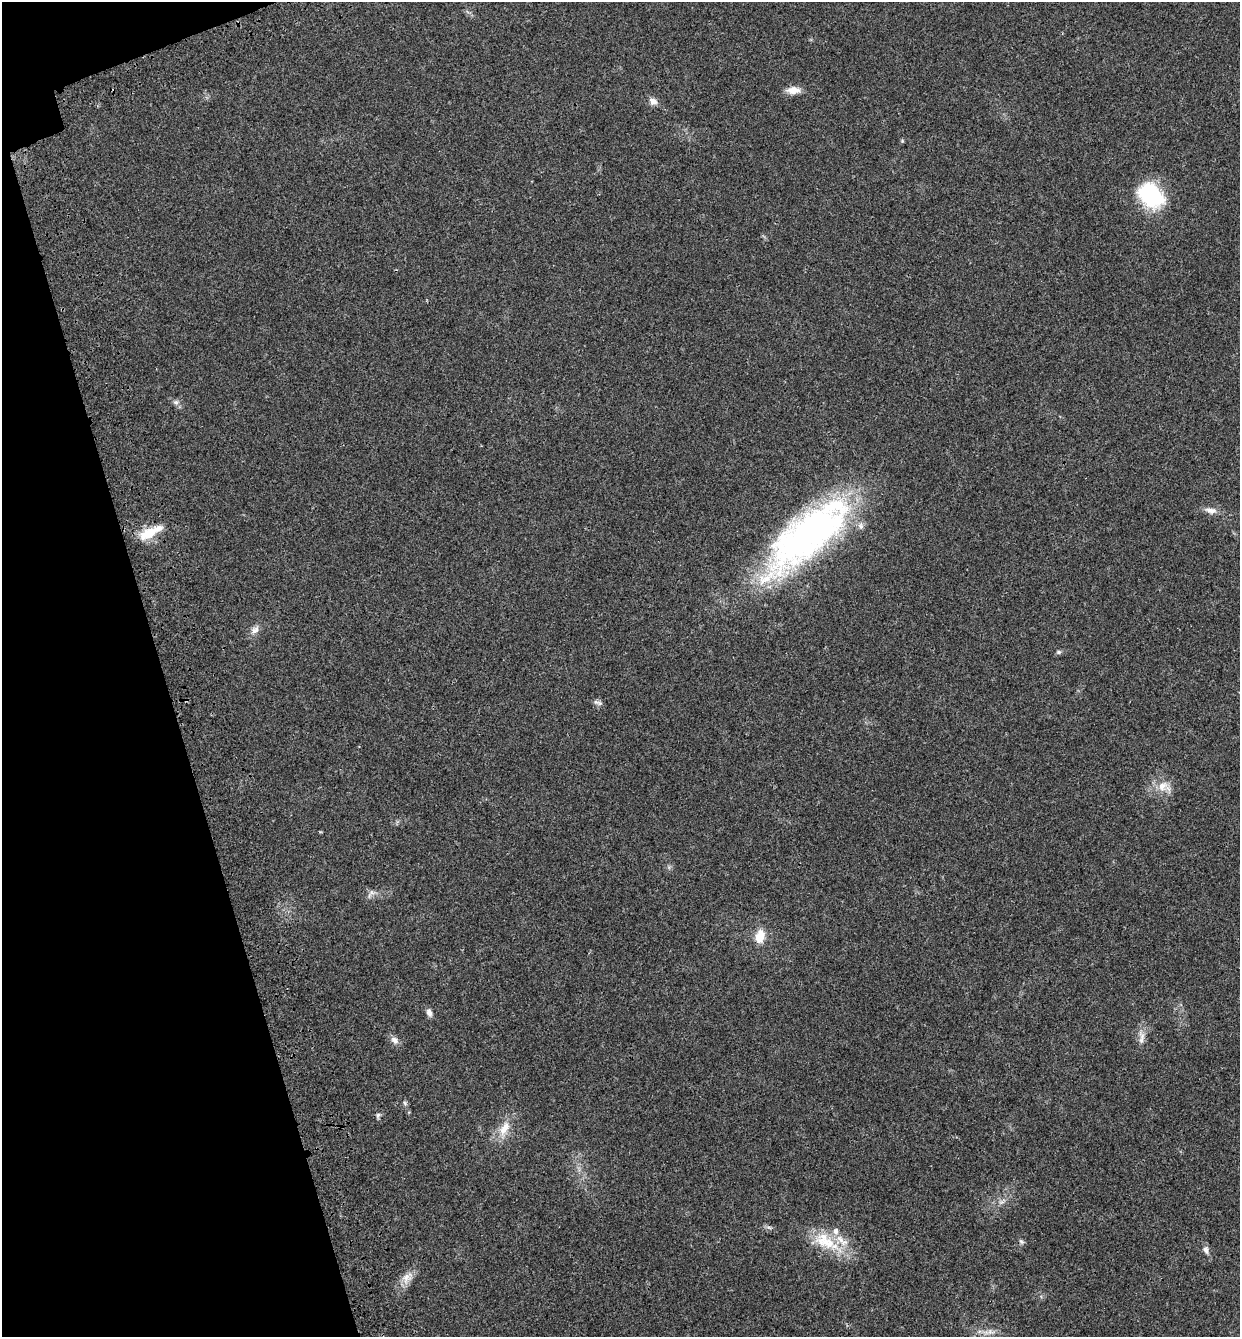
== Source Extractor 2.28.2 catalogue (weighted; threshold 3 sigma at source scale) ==
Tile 5 of 4 x 4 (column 1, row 2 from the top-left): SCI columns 269-1506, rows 2793-4127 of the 5439 x 5585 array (HDU 1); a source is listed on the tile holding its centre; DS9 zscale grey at full resolution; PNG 1242 x 1339 px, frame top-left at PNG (2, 2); no overlay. Shown black and unused: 14% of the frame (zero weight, under 3 of 4 exposures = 9% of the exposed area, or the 3 px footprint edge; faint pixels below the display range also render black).
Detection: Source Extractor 2.28.2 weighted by HDU 2 'WHT'; one run over the whole footprint, this tile lists its part. Background 0.0211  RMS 0.003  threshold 0.0134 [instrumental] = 3 sigma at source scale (4.5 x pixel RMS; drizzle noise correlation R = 1.50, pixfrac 1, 0.0396/0.0396 arcsec/px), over >= 5 px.
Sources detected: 28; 2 inside a brighter listed object's ellipse — not listed separately; the other 26 listed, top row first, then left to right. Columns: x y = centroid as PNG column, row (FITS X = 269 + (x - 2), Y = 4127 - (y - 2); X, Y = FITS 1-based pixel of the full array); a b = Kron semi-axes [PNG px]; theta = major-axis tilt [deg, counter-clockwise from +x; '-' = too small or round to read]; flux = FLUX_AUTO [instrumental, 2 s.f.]
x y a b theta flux
793 90 18 9 0 2.8
653 101 10 8 -31 1.8
902 141 5 5 - 0.36
1151 195 27 19 -40 27
176 402 7 7 - 0.93
1211 510 17 8 -10 2
149 533 27 11 28 6.9
807 536 114 40 41 120
255 630 13 9 42 1.8
1059 652 7 5 0 0.58
600 703 9 6 -26 0.87
1162 786 15 13 38 4.2
370 894 15 5 64 1
760 936 14 10 79 4.8
429 1013 10 6 -74 1.2
1141 1037 23 8 -90 2.5
395 1040 11 8 -37 1.6
405 1103 7 4 -87 0.53
378 1115 8 6 75 0.72
504 1128 25 12 61 4.9
1001 1202 7 4 18 0.74
826 1242 48 19 -30 13
1021 1242 8 5 -47 0.64
1206 1250 10 7 -73 1.2
407 1278 21 11 59 3.4
990 1332 11 7 -1 1.5